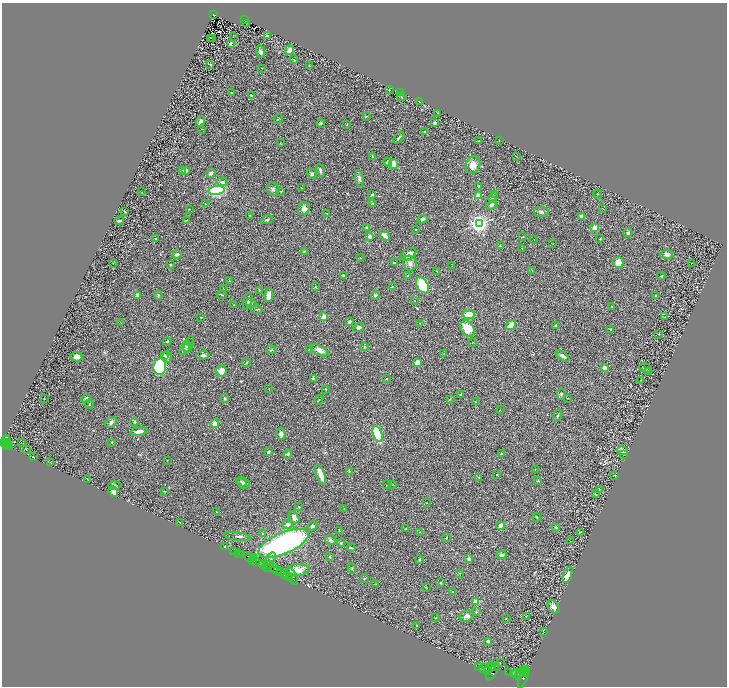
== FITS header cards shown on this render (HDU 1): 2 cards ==
NAXIS1  =                 1449
NAXIS2  =                 1368

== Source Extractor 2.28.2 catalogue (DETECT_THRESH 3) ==
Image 1449 x 1368 px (HDU 1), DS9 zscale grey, zoomed out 1/2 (1 PNG px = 2 x 2 image px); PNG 729 x 688 px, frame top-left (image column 1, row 1367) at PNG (2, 3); each listed source drawn as its Kron ellipse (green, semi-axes under 4 px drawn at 4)
Background 0.495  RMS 0.03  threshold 0.089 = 3 sigma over >= 5 px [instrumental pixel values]
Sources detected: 332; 39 cannot appear on this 1/2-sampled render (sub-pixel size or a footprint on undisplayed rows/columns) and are neither listed nor drawn; the other 293 listed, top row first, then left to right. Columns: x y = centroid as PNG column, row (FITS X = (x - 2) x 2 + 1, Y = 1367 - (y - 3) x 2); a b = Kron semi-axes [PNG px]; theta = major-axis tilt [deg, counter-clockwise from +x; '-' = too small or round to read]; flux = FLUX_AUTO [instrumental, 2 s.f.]
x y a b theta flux
213 14 3 2 - 53
244 20 2 2 - 68
246 24 2 1 - 0.32
267 35 3 2 - 13
233 37 3 2 - 1.3
210 38 2 1 - 1.6
213 38 3 1 - 1.3
231 44 4 2 - 12
289 50 5 4 - 40
261 52 6 4 -75 15
294 60 3 2 - 6.8
210 64 3 3 - 4.3
309 65 3 2 - 1.9
262 68 3 1 - 1.9
389 90 2 2 - 2.2
232 93 3 2 - 3.7
400 93 4 3 - 5.1
251 96 2 2 - 6
401 97 4 2 - 4.7
419 101 3 2 - 4.3
438 113 2 2 - 2.4
367 116 3 2 - 3.6
278 119 5 2 - 3.7
200 121 5 3 - 22
321 123 4 4 - 6.5
434 123 3 3 - 8.1
347 125 2 2 - 5.1
202 129 2 2 - 2.9
425 132 3 2 - 6.2
399 138 7 2 50 12
499 140 3 2 - 1.9
478 141 2 2 - 4
280 143 3 2 - 1.7
372 156 4 2 - 4.1
516 156 3 1 - 1.7
388 162 4 4 - 14
394 164 5 3 - 43
473 165 9 7 65 46
186 170 2 2 - 68
320 170 6 3 -72 14
183 171 2 2 - 16
211 173 5 4 - 21
312 174 5 4 - 13
359 179 8 4 -82 15
222 182 5 4 - 14
478 186 2 2 - 4.7
301 187 2 2 - 2.5
273 189 7 5 -58 13
217 190 8 4 8 780
281 191 3 2 - 3.7
142 192 2 2 - 2.3
494 194 3 3 - 3.4
598 194 4 1 - 2.5
372 195 3 2 - 7.3
478 196 3 2 - 210
493 198 5 3 - 6.4
205 204 3 2 - 3.6
373 204 4 3 - 5.3
491 205 5 4 - 11
189 209 2 2 - 2.2
304 209 7 5 61 28
603 209 2 1 - 2.3
125 212 4 2 - 4.9
541 212 7 5 -4 16
327 213 2 1 - 2.8
250 215 2 2 - 1.8
581 216 4 2 - 15
423 219 5 4 - 11
186 220 4 2 - 3.2
267 220 6 3 23 9.4
119 221 5 2 - 11
479 224 3 3 - 3500
366 228 3 2 - 5.7
595 228 2 2 - 120
416 229 2 2 - 3.9
628 233 4 4 - 9.5
385 235 6 4 -41 30
370 236 4 3 - 17
523 237 3 2 - 2.7
156 238 3 2 - 3.4
534 239 2 1 - 1.4
600 239 3 2 - 3.9
553 244 2 2 - 2
500 246 3 3 - 4.1
522 248 2 1 - 2.6
304 251 4 2 - 4.8
409 254 8 5 34 36
667 254 6 4 3 20
177 255 4 3 - 18
360 258 3 2 - 3.3
618 262 6 5 - 70
113 263 2 2 - 1.8
394 263 3 2 - 4.9
410 263 7 6 - 26
692 264 2 1 - 33
171 265 2 2 - 7.6
452 266 2 1 - 3.6
532 270 3 2 - 3.3
437 271 2 2 - 4.3
344 275 3 3 - 6.2
407 276 3 3 - 5
661 276 4 2 - 4.1
229 281 3 3 - 4.8
422 285 9 5 -59 180
392 286 3 2 - 2.8
315 287 3 3 - 3.3
223 289 3 1 - 1.6
259 290 3 2 - 4.8
138 295 3 2 - 27
158 295 5 3 - 7.3
222 295 5 2 - 4.2
269 295 7 4 84 39
375 295 4 4 - 11
655 295 3 2 - 4
415 300 2 1 - 1.9
248 301 9 3 76 13
251 303 5 3 - 7.1
233 305 2 2 - 2.6
612 306 2 2 - 2.2
257 309 6 2 -1 5.7
469 315 6 4 8 100
201 317 2 2 - 4.4
324 317 2 2 - 110
665 317 2 2 - 1.6
121 322 4 2 - 2.2
349 322 4 3 - 11
419 323 2 1 - 1.8
511 325 6 3 39 92
556 326 3 2 - 9.3
358 327 6 4 17 13
468 329 9 6 -55 87
610 329 3 2 - 4.8
659 334 2 2 - 1.9
167 341 4 3 - 5.6
473 342 3 2 - 1.5
189 344 9 2 69 8.8
187 347 5 5 - 14
364 347 4 3 - 6.2
185 349 7 4 47 13
309 349 4 2 - 4.9
271 350 5 3 - 5.9
319 350 10 5 -26 32
444 353 3 2 - 3
164 355 4 3 - 9.5
203 355 6 4 6 15
563 356 8 4 -35 15
77 357 6 5 - 43
167 357 6 5 - 13
417 362 2 2 - 120
246 363 5 2 - 5
160 366 8 6 81 650
604 368 4 3 - 18
645 368 6 3 -15 5.7
221 371 5 5 - 51
648 371 3 2 - 2.6
313 378 3 3 - 12
386 379 2 2 - 2.7
641 380 2 1 - 1.6
269 388 2 1 - 2.8
326 390 3 2 - 3.8
561 394 5 3 - 7.8
461 395 3 2 - 6.9
86 398 5 4 - 13
567 398 3 2 - 2
44 399 2 2 - 2.7
225 399 4 3 - 6.5
450 399 3 3 - 3.3
319 400 5 2 - 3.9
476 402 3 3 - 3.1
89 404 4 3 - 5.6
500 410 2 1 - 1.3
557 416 6 2 69 7.8
111 422 6 4 44 17
135 422 4 4 - 7.3
215 424 4 4 - 35
139 431 8 3 8 30
281 434 6 4 -83 22
377 434 8 4 -72 190
6 441 5 3 - 960
112 442 4 2 - 3
3 443 3 2 - 680
7 443 3 1 - 150
21 443 2 1 - 2.3
7 445 2 2 - 190
9 446 3 2 - 280
26 449 3 1 - 2.2
622 451 5 4 - 24
268 452 2 2 - 35
502 453 3 2 - 6.1
288 454 4 3 - 9.9
624 455 2 2 - 2.7
33 457 2 1 - 2.6
167 460 2 2 - 1.6
51 462 4 2 - 3.3
535 469 2 2 - 1.8
349 471 4 3 - 4.7
321 475 11 3 -70 58
497 475 3 2 - 2.5
615 475 3 2 - 3
479 477 3 2 - 4.9
88 479 2 2 - 1.7
538 481 4 2 - 4
243 482 7 3 -20 9
242 484 6 3 -51 6.9
115 485 6 4 2 8.3
386 485 3 1 - 1.8
393 485 3 2 - 2
599 489 3 2 - 3.4
164 491 3 2 - 3
113 492 5 4 - 38
595 494 3 2 - 2.7
427 503 2 1 - 1.8
299 507 3 2 - 4.6
344 508 2 1 - 1.7
217 512 2 2 - 7
294 517 7 5 -61 19
537 517 4 2 - 3.3
180 522 2 1 - 20
288 524 5 4 - 19
313 526 5 4 - 9.2
500 526 4 3 - 29
556 527 3 3 - 7.3
406 529 2 2 - 4.9
340 531 4 2 - 3.6
420 532 3 2 - 2.8
580 532 3 2 - 2.8
262 533 3 3 - 3.7
237 536 13 3 -7 16
446 537 3 2 - 4.3
330 540 5 4 - 14
570 541 2 1 - 1.5
283 543 27 10 23 1400
341 543 4 3 - 7.2
224 547 3 2 - 14
351 548 4 2 - 5.9
234 551 2 1 - 28
238 553 3 2 - 120
242 555 2 2 - 770
501 555 5 3 - 16
330 557 3 2 - 7.3
250 558 5 2 - 110
254 558 2 1 - 220
271 559 7 3 56 10
419 559 4 3 - 4.9
469 559 4 3 - 18
252 560 2 1 - 54
255 561 3 2 - 520
263 563 4 3 - 740
266 564 3 1 - 52
269 564 3 2 - 330
264 565 2 1 - 170
268 567 3 2 - 350
275 568 3 2 - 900
352 569 5 3 - 4.8
297 570 12 6 5 76
277 571 4 2 - 760
281 572 4 1 - 46
460 573 3 2 - 3.4
284 575 3 2 - 870
287 575 2 1 - 650
567 575 8 4 67 36
292 576 9 3 -69 140
289 577 2 2 - 730
364 579 3 2 - 4
441 583 3 2 - 3.8
376 584 3 2 - 2.7
426 587 3 2 - 2.4
452 591 2 2 - 3.6
475 602 2 2 - 140
554 607 7 5 -56 25
476 612 3 3 - 7.1
467 616 7 5 24 20
526 616 3 2 - 3
436 618 3 2 - 3.1
506 618 2 2 - 2.8
417 626 2 2 - 3.2
543 631 3 1 - 2.2
488 641 3 3 - 12
500 663 2 1 - 1.9
478 667 2 1 - 220
490 667 6 2 56 3400
493 667 3 2 - 2400
485 669 6 4 -10 8600
488 671 3 2 - 2300
493 672 9 3 60 4300
509 672 2 1 - 170
521 672 5 2 - 3300
523 672 3 2 - 2200
527 672 3 1 - 980
514 674 3 2 - 3000
516 674 5 4 - 7000
519 676 2 2 - 1700
523 677 12 3 70 5800
At the frame edge (FLAGS 8, measured only in part): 1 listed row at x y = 3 443
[39 sub-pixel or undisplayed-footprint detections neither listed nor drawn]